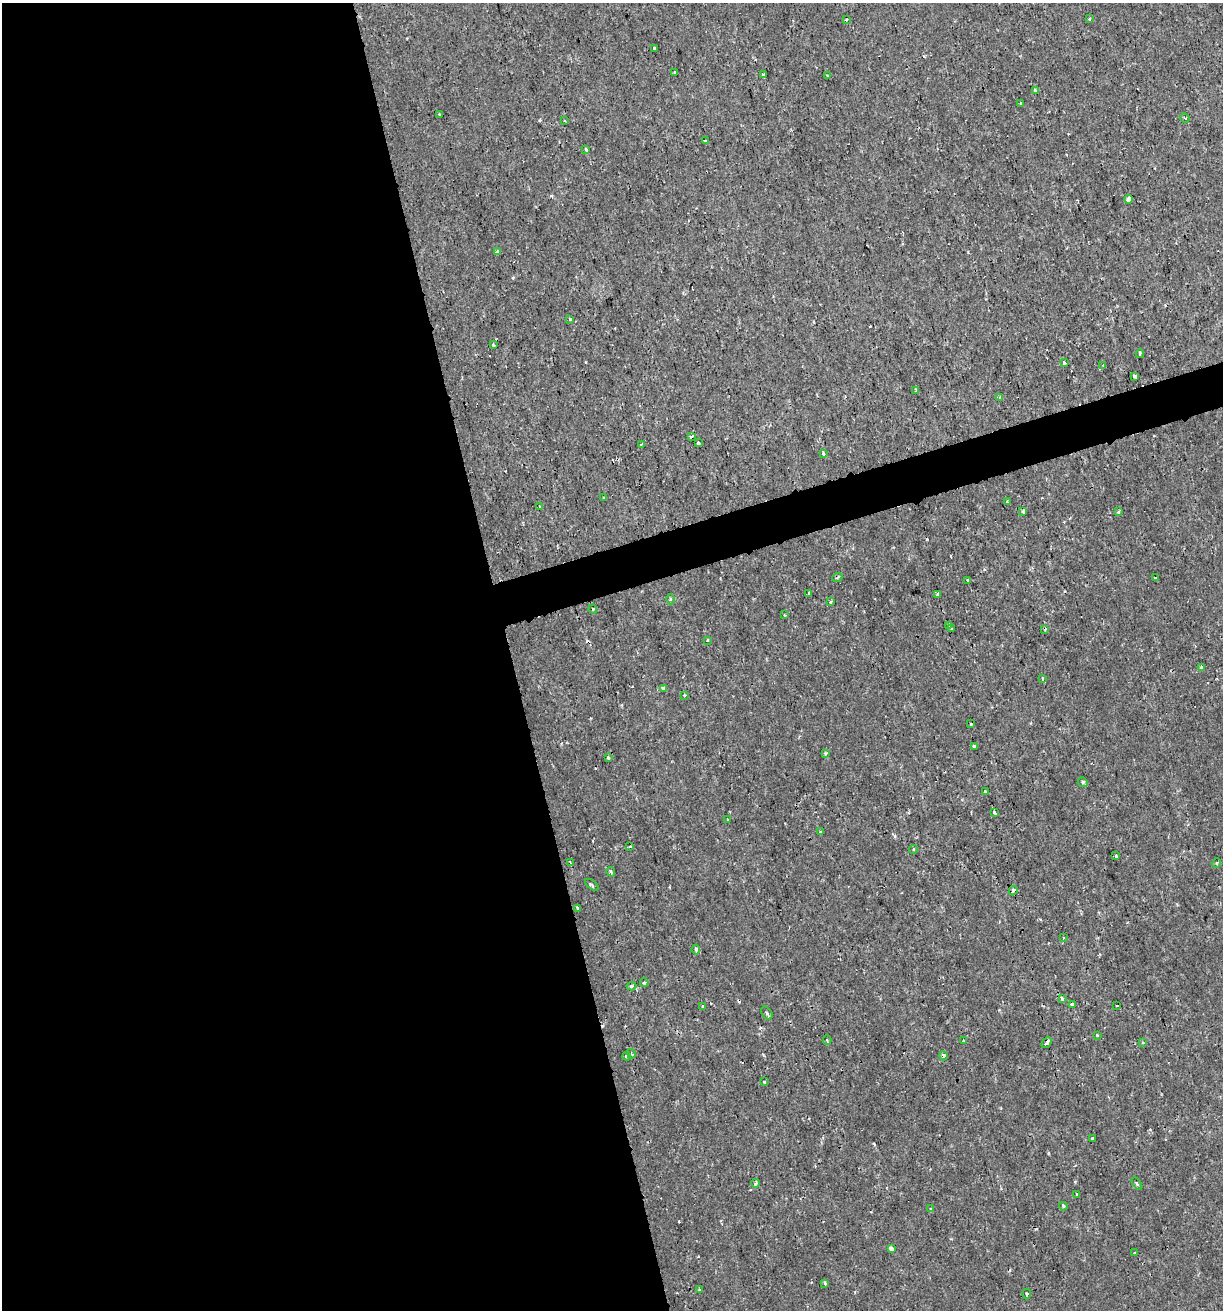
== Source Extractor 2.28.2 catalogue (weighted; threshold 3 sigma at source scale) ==
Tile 9 of 4 x 4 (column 1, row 3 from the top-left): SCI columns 53-1273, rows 1310-2617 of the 5039 x 5234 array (HDU 1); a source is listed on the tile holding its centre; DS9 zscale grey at full resolution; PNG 1225 x 1312 px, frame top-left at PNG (2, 3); each listed source drawn as its Kron ellipse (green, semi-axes under 4 px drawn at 4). Shown black and unused: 44% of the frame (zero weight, under 2 of 3 exposures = <1% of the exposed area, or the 3 px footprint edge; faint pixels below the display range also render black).
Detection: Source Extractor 2.28.2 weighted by HDU 2 'WHT'; one run over the whole footprint, this tile lists its part. Background 6.39e-04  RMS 0.0011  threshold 0.00512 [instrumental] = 3 sigma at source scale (4.5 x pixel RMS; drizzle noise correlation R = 1.50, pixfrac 1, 0.0396/0.0396 arcsec/px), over >= 5 px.
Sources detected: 106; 10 cosmic-ray / hot-pixel residue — neither listed nor drawn; the other 96 listed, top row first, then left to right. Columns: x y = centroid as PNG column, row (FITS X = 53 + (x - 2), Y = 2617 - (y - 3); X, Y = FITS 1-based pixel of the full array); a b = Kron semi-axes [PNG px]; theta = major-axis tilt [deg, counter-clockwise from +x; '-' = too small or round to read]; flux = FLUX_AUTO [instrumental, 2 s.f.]
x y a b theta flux
1089 19 4 3 - 0.1
846 20 4 3 - 0.11
654 48 3 3 - 0.18
674 72 3 3 - 0.2
763 75 4 3 - 0.52
827 76 2 2 - 0.09
1035 91 3 3 - 0.23
1020 103 3 3 - 0.18
439 114 3 2 - 0.074
1185 118 5 3 - 0.12
564 120 3 2 - 0.14
705 141 4 3 - 0.42
586 149 4 3 - 0.26
1128 199 4 4 - 0.7
497 252 3 2 - 0.24
570 319 3 3 - 0.22
493 345 4 3 - 0.13
1140 354 4 3 - 0.23
1064 362 3 3 - 0.7
1103 365 3 3 - 0.2
1135 376 4 3 - 0.89
916 391 4 3 - 0.16
1000 398 3 3 - 0.27
692 436 4 3 - 0.35
698 443 3 3 - 0.31
641 444 3 2 - 0.13
823 454 3 3 - 0.51
603 497 3 2 - 0.14
1007 502 3 2 - 0.093
540 507 3 3 - 1.1
1023 512 3 3 - 0.39
1118 512 3 3 - 0.35
1155 577 3 2 - 0.15
837 578 5 3 - 0.13
968 580 3 3 - 0.19
808 593 4 3 - 0.31
938 594 4 3 - 1
670 599 5 3 - 0.13
831 602 4 3 - 0.13
593 609 4 4 - 0.16
784 615 3 3 - 0.19
948 625 3 2 - 0.1
951 629 3 2 - 0.11
1045 629 3 3 - 0.16
707 640 3 3 - 0.17
1201 667 3 3 - 0.28
1042 678 4 3 - 0.13
663 688 4 3 - 0.28
684 695 3 3 - 0.15
971 724 3 3 - 0.49
974 746 4 3 - 0.73
825 753 4 3 - 0.24
608 758 4 3 - 0.24
1083 782 5 4 - 0.18
985 792 3 3 - 0.48
995 813 3 3 - 0.66
728 819 3 2 - 0.086
821 832 3 3 - 0.33
630 847 3 3 - 0.66
913 849 4 3 - 0.14
1116 856 3 3 - 0.14
570 862 4 2 - 0.13
1217 863 5 4 - 0.16
611 872 5 4 - 0.27
592 885 8 3 -38 0.18
1013 891 5 3 - 0.33
577 908 3 2 - 0.1
1064 938 3 2 - 0.11
696 949 5 3 - 0.26
644 983 4 3 - 0.26
631 986 5 4 - 0.25
1062 999 3 3 - 0.64
1072 1004 4 3 - 0.44
703 1006 3 3 - 0.17
1117 1006 3 2 - 0.089
767 1013 7 5 -54 0.26
1097 1035 2 2 - 0.099
827 1040 4 3 - 0.19
964 1041 3 3 - 0.15
1047 1043 6 3 47 0.88
1143 1043 3 3 - 0.16
631 1054 5 2 - 0.098
627 1056 4 4 - 0.71
943 1056 4 4 - 0.35
764 1082 3 3 - 0.22
1093 1138 3 3 - 0.27
756 1183 4 3 - 0.26
1137 1184 7 3 -56 0.13
1077 1194 3 2 - 0.2
1063 1206 4 3 - 0.13
931 1208 3 3 - 0.37
891 1249 4 4 - 0.76
1135 1253 3 2 - 0.14
825 1283 3 3 - 0.23
699 1290 3 3 - 0.13
1027 1294 5 3 - 0.15
Overlapping masked pixels (flux is a lower limit): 1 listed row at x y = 1047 1043